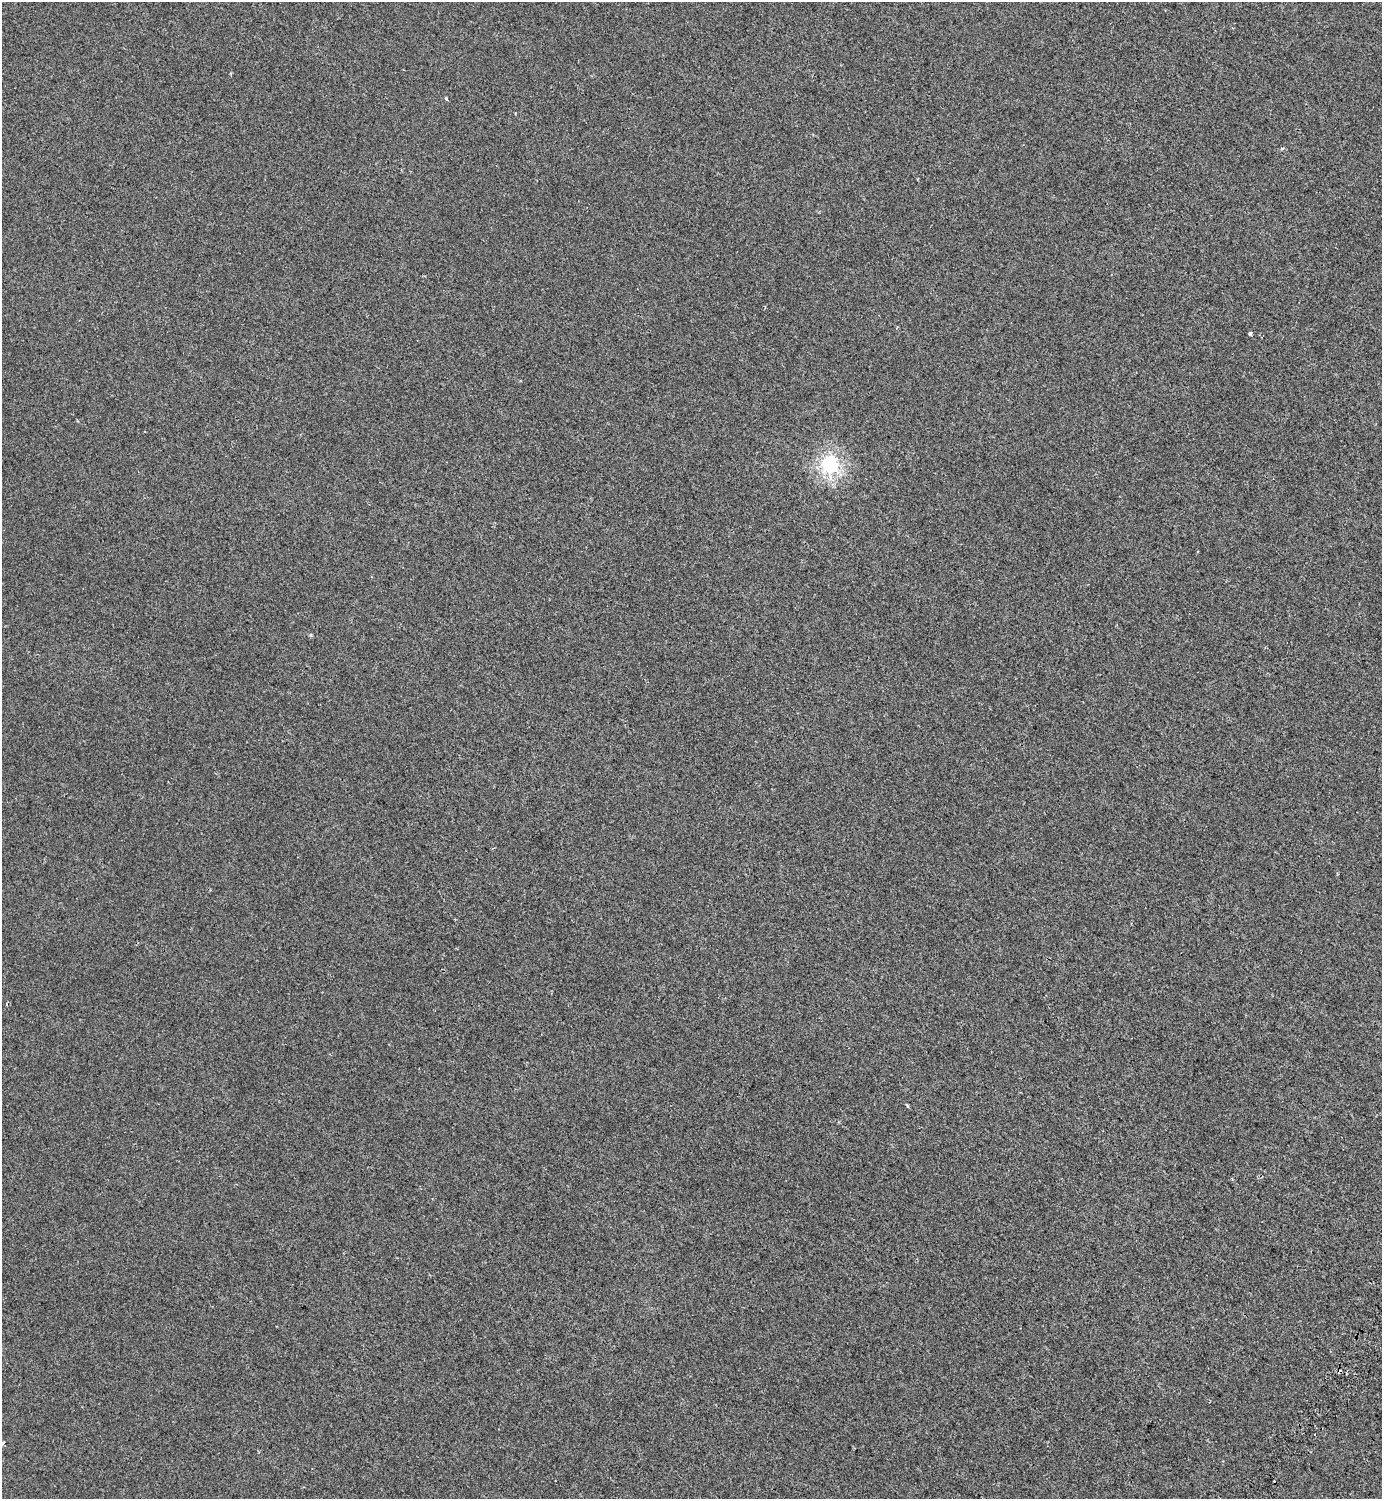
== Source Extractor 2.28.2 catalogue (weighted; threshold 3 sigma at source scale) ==
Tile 6 of 4 x 4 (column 2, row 2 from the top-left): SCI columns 1768-3147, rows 3099-4595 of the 6232 x 6203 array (HDU 1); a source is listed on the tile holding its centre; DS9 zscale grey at full resolution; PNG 1384 x 1501 px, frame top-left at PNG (2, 2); no overlay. Shown black and unused: <1% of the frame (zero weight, under 2 of 3 exposures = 7% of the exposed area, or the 3 px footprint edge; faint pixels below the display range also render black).
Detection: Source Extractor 2.28.2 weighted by HDU 2 'WHT'; one run over the whole footprint, this tile lists its part. Background -3.76e-04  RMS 0.0046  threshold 0.0205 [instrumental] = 3 sigma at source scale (4.5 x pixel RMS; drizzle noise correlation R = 1.50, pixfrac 1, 0.0396/0.0396 arcsec/px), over >= 5 px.
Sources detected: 7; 1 cosmic-ray / hot-pixel residue — not listed; the other 6 listed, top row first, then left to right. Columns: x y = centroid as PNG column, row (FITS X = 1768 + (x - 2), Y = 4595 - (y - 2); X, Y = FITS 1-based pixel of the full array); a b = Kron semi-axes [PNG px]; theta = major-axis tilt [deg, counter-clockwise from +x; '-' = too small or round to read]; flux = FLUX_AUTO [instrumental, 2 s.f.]
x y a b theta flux
446 99 4 3 - 1.1
1282 148 5 3 - 0.5
1250 334 4 4 - 1.7
829 465 7 6 - 110
907 1105 4 3 - 0.73
3 1443 4 3 - 4.8
Isophote crosses this tile's border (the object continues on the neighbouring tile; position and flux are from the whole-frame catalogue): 1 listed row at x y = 3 1443